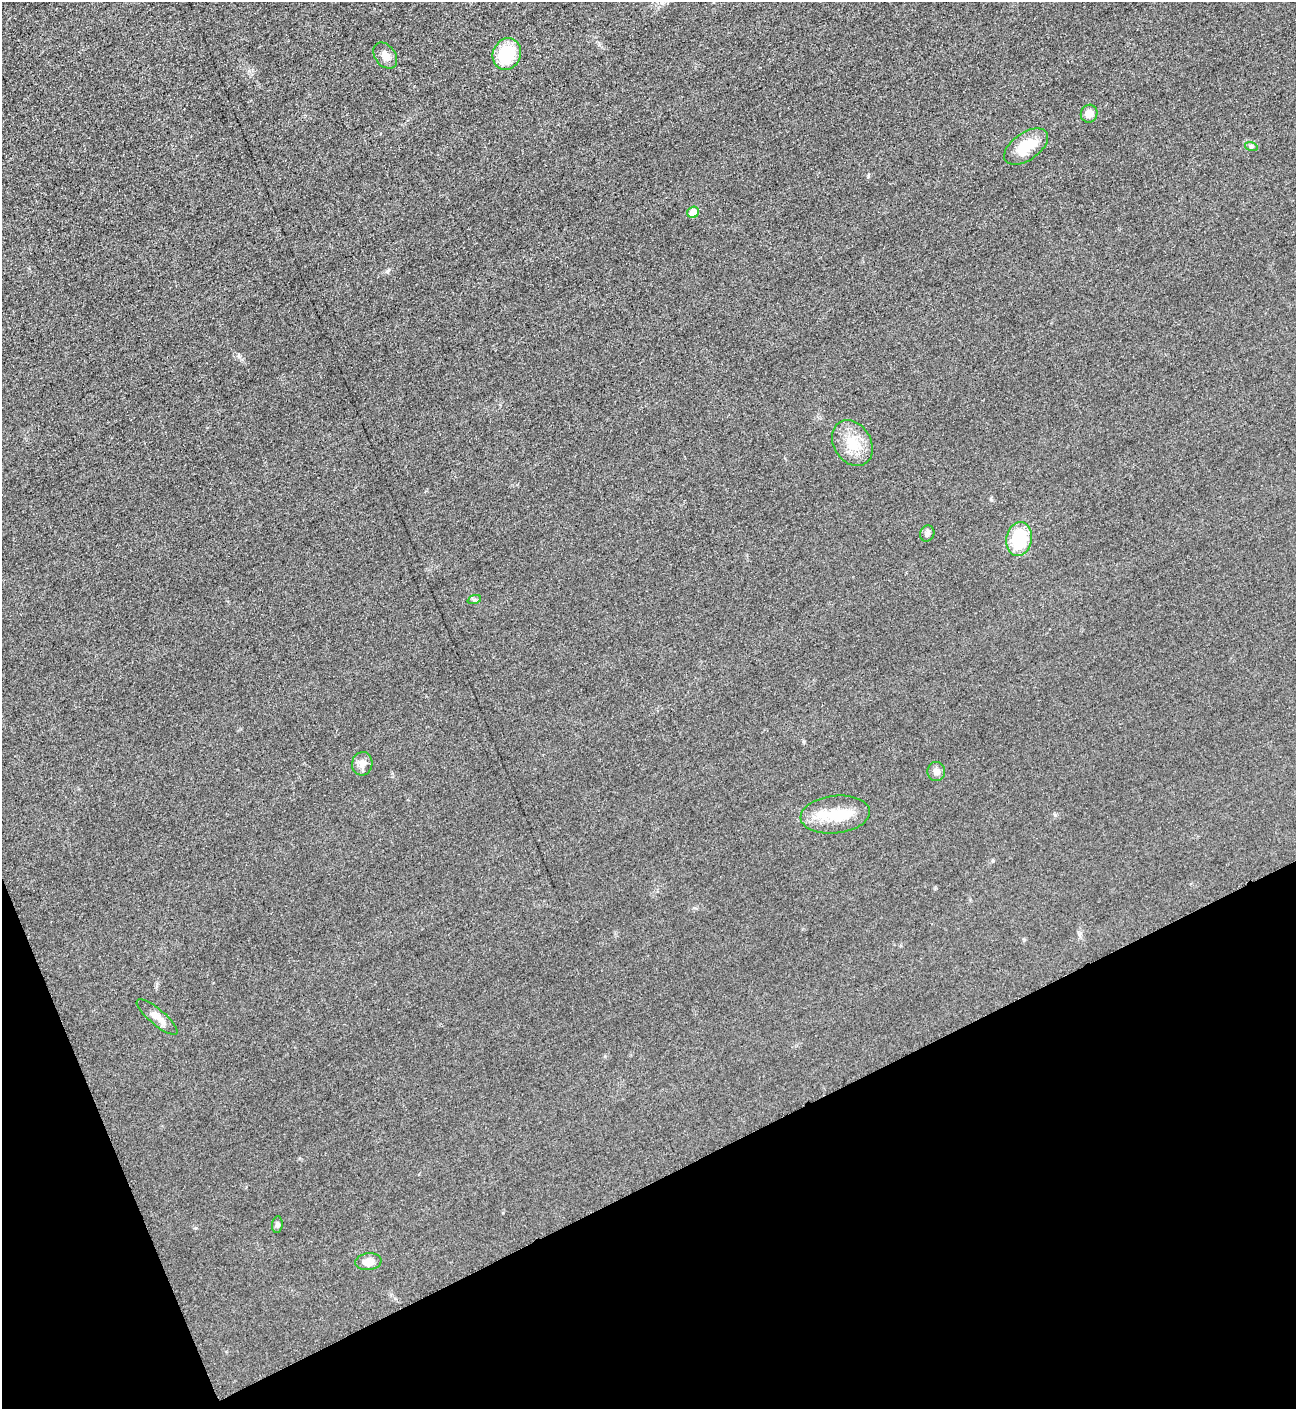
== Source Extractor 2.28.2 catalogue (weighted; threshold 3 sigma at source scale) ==
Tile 14 of 4 x 4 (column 2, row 4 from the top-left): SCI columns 1594-2887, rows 12-1418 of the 5640 x 5648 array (HDU 1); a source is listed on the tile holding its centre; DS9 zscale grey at full resolution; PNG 1298 x 1411 px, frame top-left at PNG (2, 2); each listed source drawn as its Kron ellipse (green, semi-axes under 4 px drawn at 4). Shown black and unused: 20% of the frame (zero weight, under 3 of 5 exposures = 1% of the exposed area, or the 3 px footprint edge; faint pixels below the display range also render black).
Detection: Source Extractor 2.28.2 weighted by HDU 2 'WHT'; one run over the whole footprint, this tile lists its part. Background 0.0192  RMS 0.0051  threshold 0.0228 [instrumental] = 3 sigma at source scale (4.5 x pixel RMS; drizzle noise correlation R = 1.50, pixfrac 1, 0.05/0.05 arcsec/px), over >= 5 px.
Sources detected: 18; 1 inside a brighter object's white glare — neither listed nor drawn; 1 inside a brighter listed object's ellipse — not listed separately; the other 16 listed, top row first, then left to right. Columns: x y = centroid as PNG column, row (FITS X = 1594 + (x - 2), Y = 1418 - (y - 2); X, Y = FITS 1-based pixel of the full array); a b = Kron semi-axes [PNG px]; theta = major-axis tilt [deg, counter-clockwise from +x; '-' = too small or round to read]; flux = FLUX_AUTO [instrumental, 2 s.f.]
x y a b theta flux
507 54 16 14 65 21
385 56 14 10 -52 4
1089 114 9 8 - 4.1
1251 146 6 4 -18 0.87
1026 147 25 13 35 14
693 212 6 5 - 6.5
852 443 24 18 -59 12
927 533 8 7 - 1.5
1019 539 17 13 80 23
474 600 7 4 19 0.96
362 764 12 10 77 3.6
936 771 9 9 - 2.6
835 814 35 19 6 15
157 1017 26 8 -40 5.1
277 1225 8 5 84 1.1
368 1262 13 8 7 5.4
Unlisted compact peaks at least as high as the median listed source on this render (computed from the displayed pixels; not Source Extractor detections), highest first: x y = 387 271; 868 176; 993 861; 1055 815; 239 357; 804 741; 195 1228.